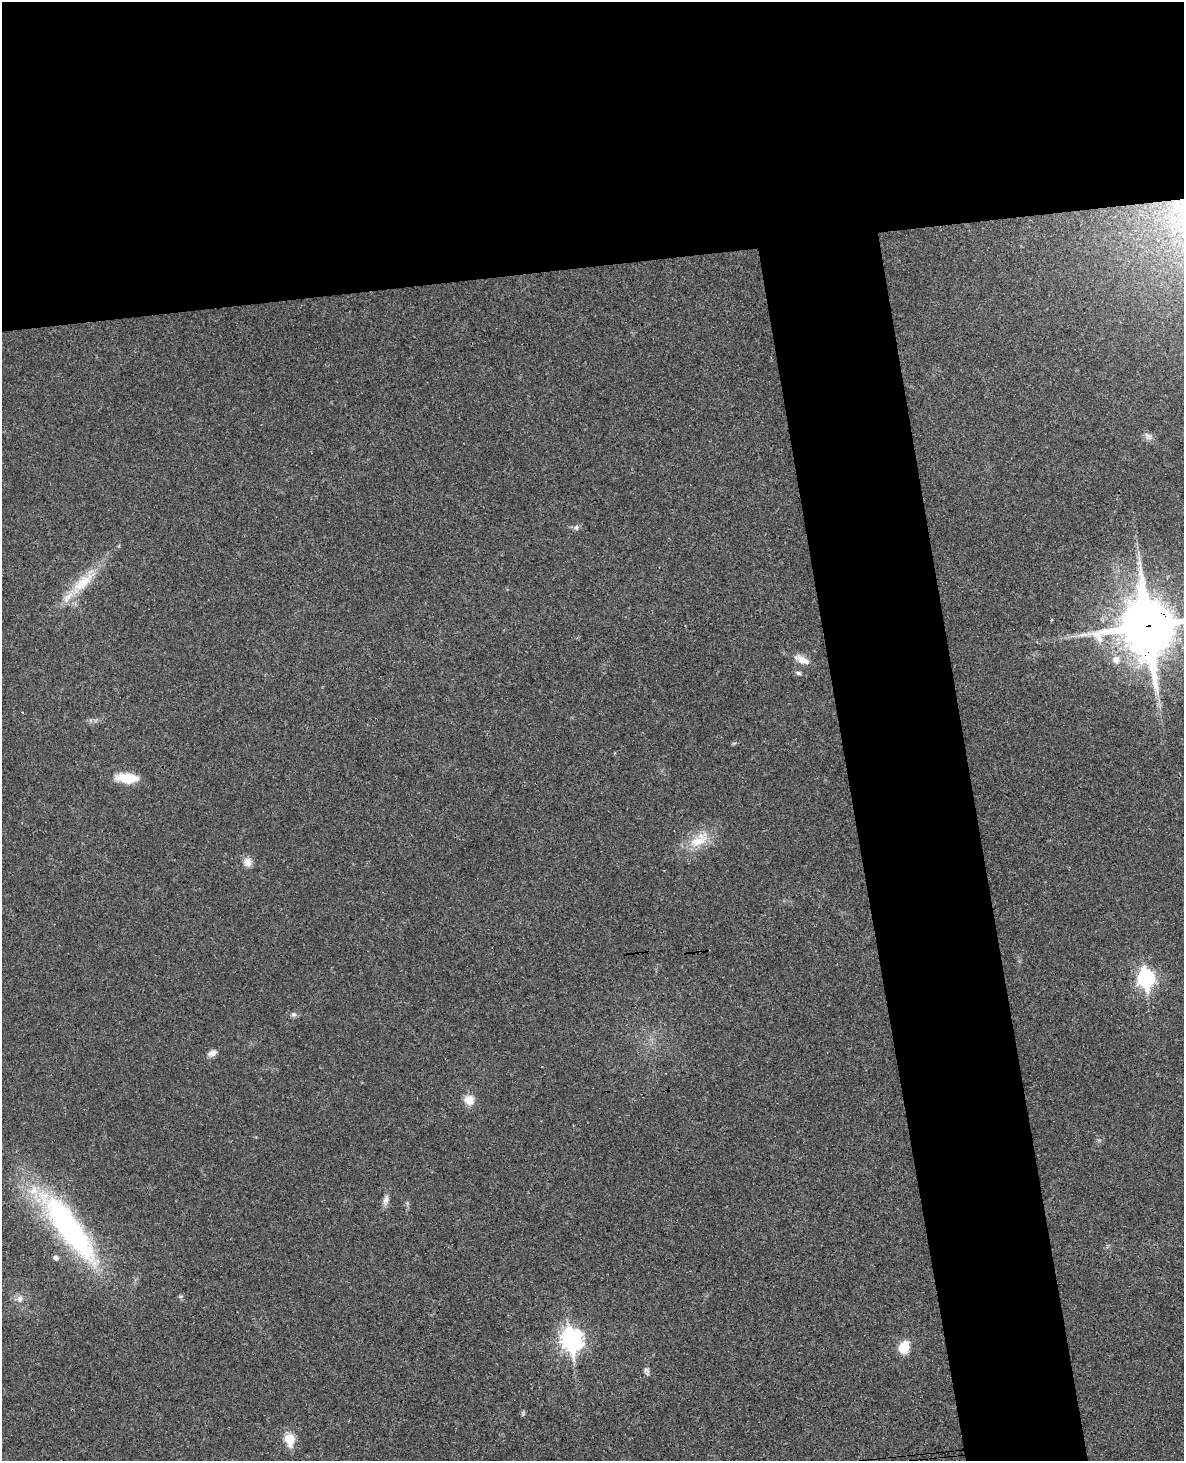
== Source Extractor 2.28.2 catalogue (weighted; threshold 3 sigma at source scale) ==
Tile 2 of 4 x 3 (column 2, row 1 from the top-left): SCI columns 1242-2423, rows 3172-4630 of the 4843 x 4777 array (HDU 1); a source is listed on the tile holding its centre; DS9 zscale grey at full resolution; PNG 1186 x 1463 px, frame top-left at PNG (2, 2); no overlay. Shown black and unused: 27% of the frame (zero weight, under 3 of 4 exposures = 6% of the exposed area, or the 3 px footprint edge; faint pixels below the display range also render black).
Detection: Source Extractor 2.28.2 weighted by HDU 2 'WHT'; one run over the whole footprint, this tile lists its part. Background 0.0328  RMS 0.0041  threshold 0.0186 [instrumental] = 3 sigma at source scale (4.5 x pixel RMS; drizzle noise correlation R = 1.50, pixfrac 1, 0.05/0.05 arcsec/px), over >= 5 px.
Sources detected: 23; all 23 listed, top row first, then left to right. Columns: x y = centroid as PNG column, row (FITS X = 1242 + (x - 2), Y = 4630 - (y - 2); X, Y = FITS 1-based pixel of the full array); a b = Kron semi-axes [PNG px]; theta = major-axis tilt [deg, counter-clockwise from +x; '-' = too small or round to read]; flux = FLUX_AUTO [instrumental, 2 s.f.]
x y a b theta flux
1148 436 13 7 -47 1.9
576 528 8 6 90 0.99
83 582 40 15 41 14
1051 620 2 2 - 0.49
1148 626 21 18 -83 2200
802 660 23 9 -25 4.2
1116 660 10 9 - 3.1
798 673 8 5 -21 0.91
127 778 27 10 -5 10
699 840 29 15 29 10
247 862 12 10 -84 2.8
1146 978 9 7 -82 120
293 1015 7 7 - 1.1
212 1053 11 7 26 2.1
469 1100 13 12 - 4.4
386 1200 15 6 73 2.1
69 1227 101 26 -54 90
56 1258 5 5 - 1.5
20 1299 10 8 -89 2.1
572 1340 10 8 -81 210
904 1347 12 9 72 8.6
647 1371 11 6 -68 1.2
289 1439 6 5 - 21
Overlapping masked pixels (flux is a lower limit): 1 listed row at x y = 1148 626
Isophote crosses this tile's border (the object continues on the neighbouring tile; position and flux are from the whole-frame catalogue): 1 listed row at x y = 1148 626